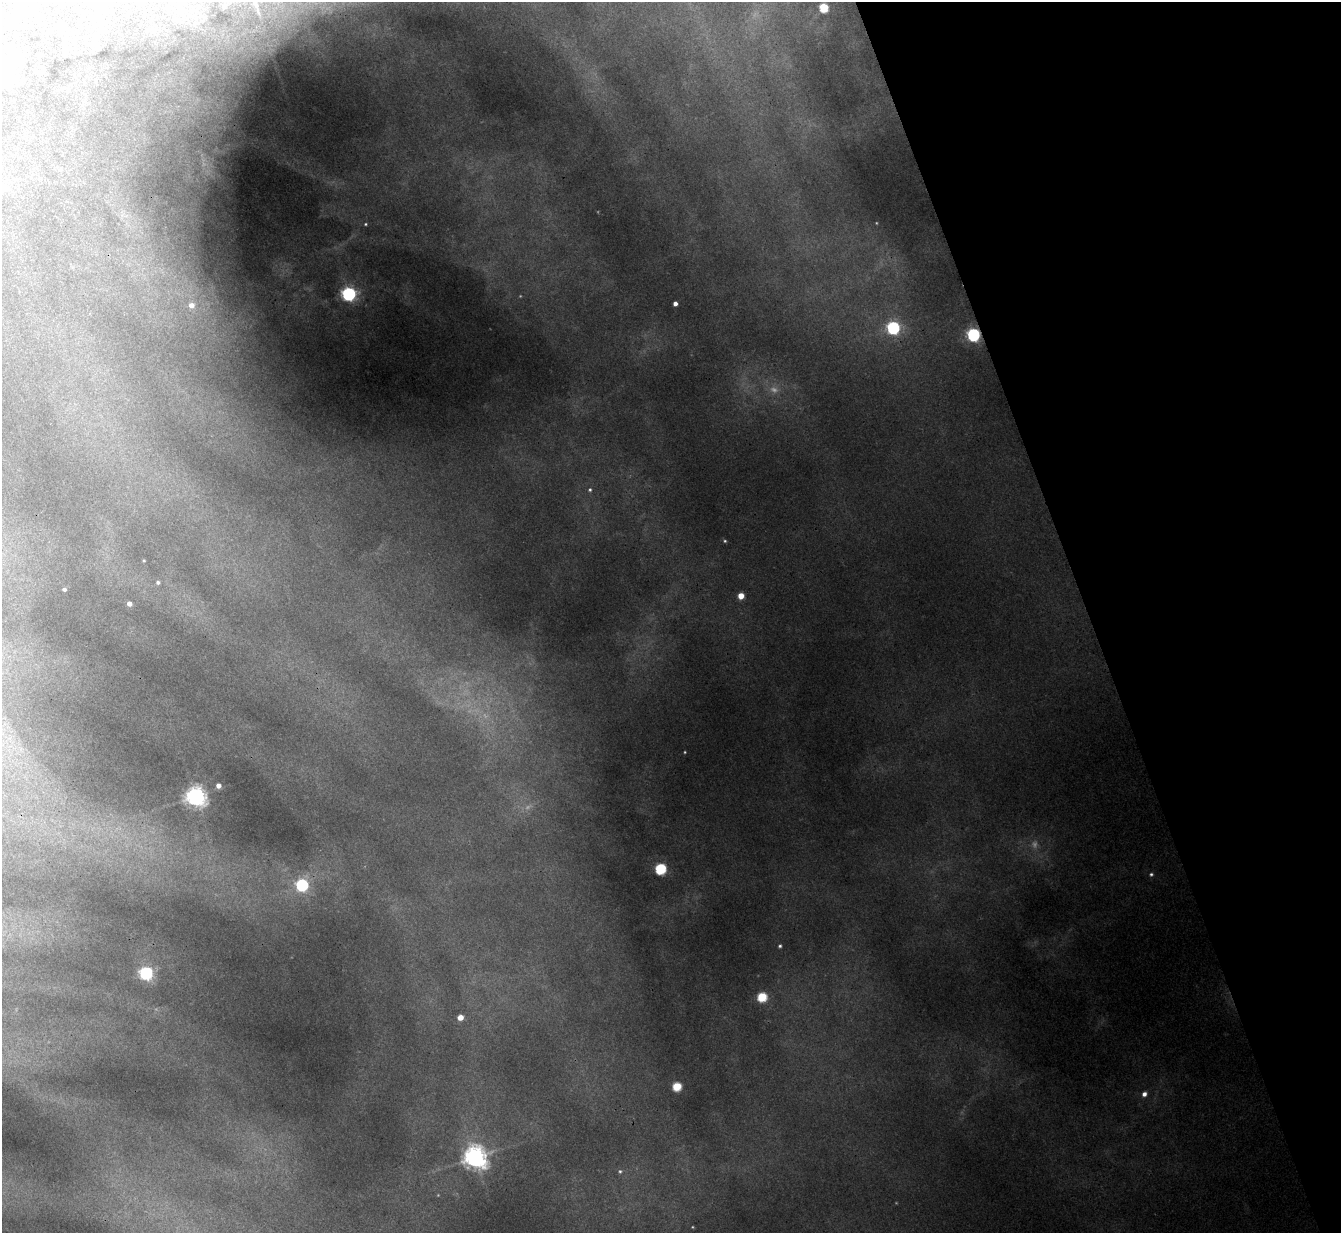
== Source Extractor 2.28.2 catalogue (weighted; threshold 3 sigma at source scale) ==
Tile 12 of 4 x 4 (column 4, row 3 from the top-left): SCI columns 4018-5356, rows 1377-2607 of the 5356 x 5341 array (HDU 1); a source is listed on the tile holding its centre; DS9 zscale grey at full resolution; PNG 1343 x 1235 px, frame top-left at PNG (2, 2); no overlay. Shown black and unused: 19% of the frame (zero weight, under 3 of 4 exposures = <1% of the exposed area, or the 3 px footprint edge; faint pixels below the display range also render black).
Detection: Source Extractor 2.28.2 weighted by HDU 2 'WHT'; one run over the whole footprint, this tile lists its part. Background 0.103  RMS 0.0075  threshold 0.0338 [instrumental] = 3 sigma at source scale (4.5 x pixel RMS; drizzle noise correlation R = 1.50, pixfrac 1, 0.05/0.05 arcsec/px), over >= 5 px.
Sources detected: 31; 4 too faint to see at this stretch — not listed; the other 27 listed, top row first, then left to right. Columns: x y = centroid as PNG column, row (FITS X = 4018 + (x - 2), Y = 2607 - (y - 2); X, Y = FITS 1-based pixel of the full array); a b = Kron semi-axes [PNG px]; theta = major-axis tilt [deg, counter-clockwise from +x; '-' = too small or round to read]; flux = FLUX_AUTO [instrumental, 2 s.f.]
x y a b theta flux
824 7 5 5 - 45
365 224 4 4 - 0.94
348 294 6 6 - 210
675 304 4 4 - 3.6
191 305 6 6 - 6
893 327 6 6 - 150
973 334 6 6 - 160
590 490 5 4 - 1.2
725 541 4 4 - 0.86
144 560 3 3 - 0.67
158 582 4 4 - 1.7
64 589 4 3 - 1.8
741 596 5 4 - 13
129 603 4 4 - 4.1
218 785 4 4 - 4
195 796 7 6 - 470
660 869 6 5 - 91
1151 874 5 5 - 1.3
302 885 6 6 - 120
780 946 4 4 - 1.2
146 973 6 6 - 160
762 997 5 5 - 48
460 1017 5 4 - 9.4
677 1086 5 5 - 39
1144 1094 6 5 - 3.6
475 1157 8 7 - 630
620 1171 6 5 - 1.3
Overlapping masked pixels (flux is a lower limit): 1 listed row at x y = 973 334